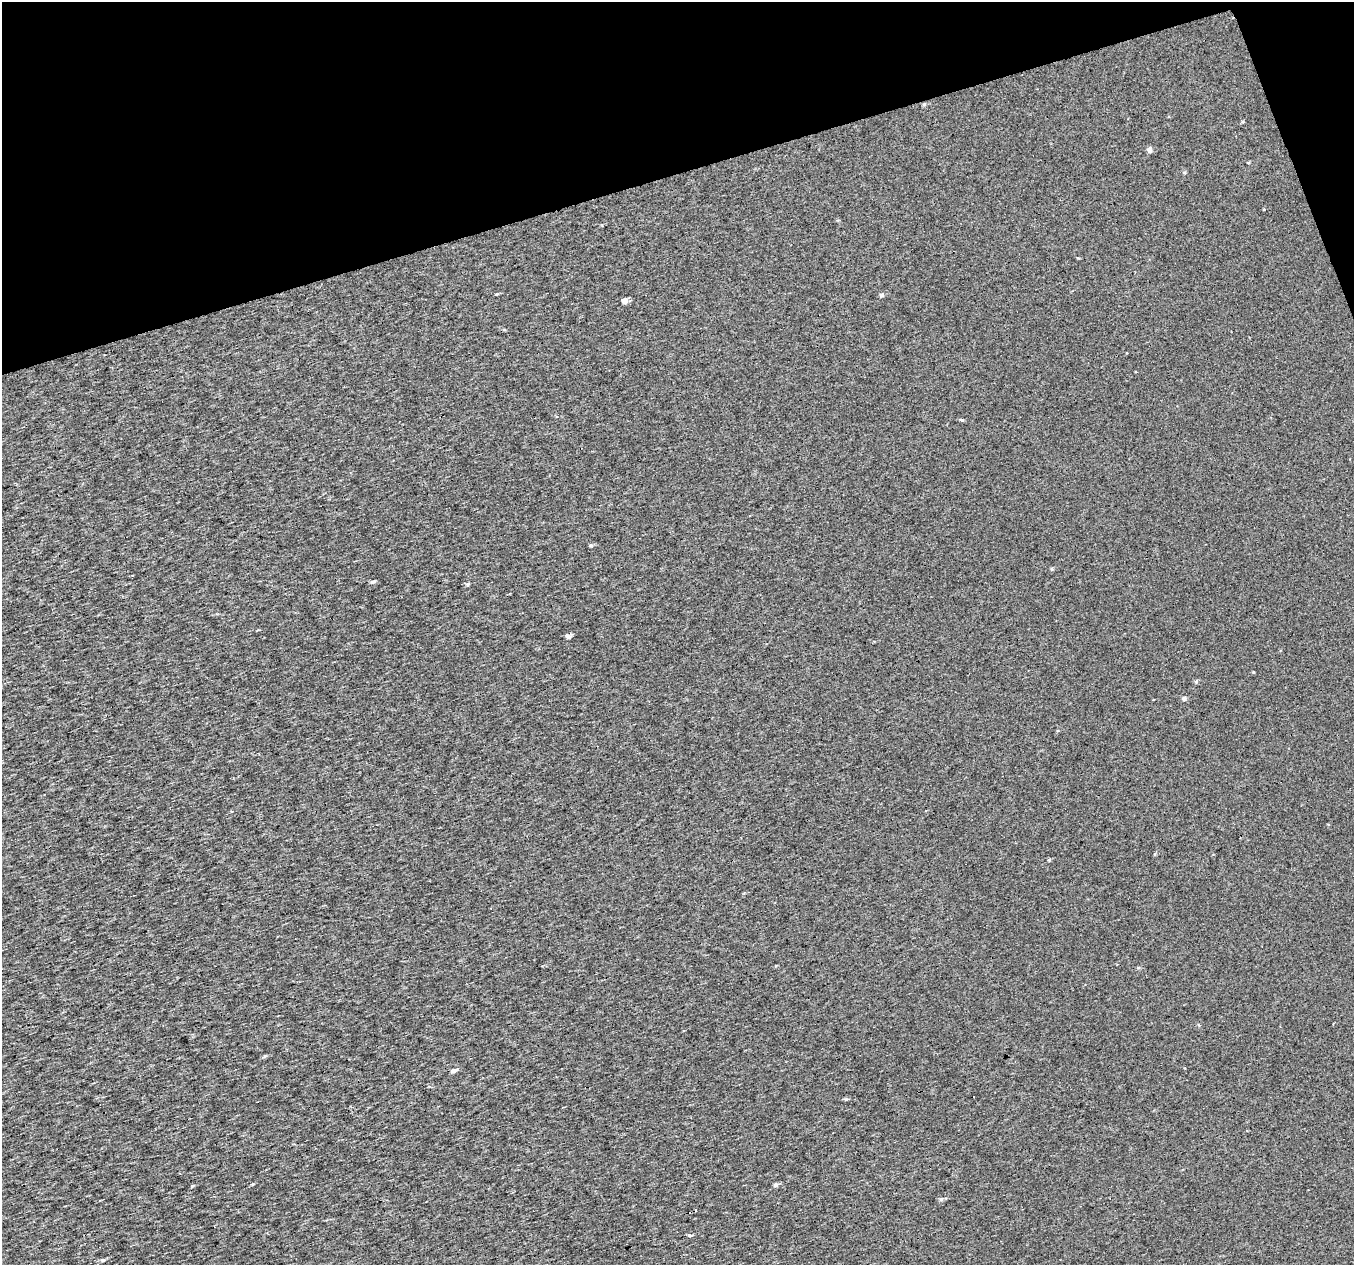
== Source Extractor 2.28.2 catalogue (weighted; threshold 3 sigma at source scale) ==
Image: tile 3 of 4 x 4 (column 3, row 1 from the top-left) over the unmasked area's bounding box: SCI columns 2703-4054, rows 3853-5115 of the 5405 x 5232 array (HDU 1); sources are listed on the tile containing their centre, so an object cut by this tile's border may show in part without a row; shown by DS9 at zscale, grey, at full resolution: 1 PNG px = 1 image px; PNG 1356 x 1267 px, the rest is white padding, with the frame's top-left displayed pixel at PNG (2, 2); no overlay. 15% of this frame is shown black and not used: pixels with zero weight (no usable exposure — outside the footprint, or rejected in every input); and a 3 px margin inside the footprint's outer edge (the drizzle kernel's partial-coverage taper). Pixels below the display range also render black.
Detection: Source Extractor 2.28.2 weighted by HDU 2 'WHT'; one run over the whole footprint, this tile lists its part. Background 0.00189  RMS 0.019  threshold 0.0866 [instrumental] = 3 sigma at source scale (4.5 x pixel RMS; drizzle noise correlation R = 1.50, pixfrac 1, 0.0396/0.0396 arcsec/px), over >= 5 px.
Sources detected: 25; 3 cosmic-ray / hot-pixel residue — not listed; the other 22 listed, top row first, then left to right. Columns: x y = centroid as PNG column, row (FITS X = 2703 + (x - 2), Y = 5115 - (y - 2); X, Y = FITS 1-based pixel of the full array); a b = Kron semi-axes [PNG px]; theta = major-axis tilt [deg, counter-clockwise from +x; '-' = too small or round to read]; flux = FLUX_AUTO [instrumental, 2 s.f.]
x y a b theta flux
924 104 5 4 - 2.8
1243 122 4 4 - 2
1149 150 5 5 - 7.5
1184 172 5 3 - 2
497 294 4 3 - 2.1
882 295 5 4 - 4.1
625 301 5 4 - 18
962 420 5 4 - 2.7
591 545 5 4 - 2.6
1052 569 5 4 - 1.9
372 582 7 4 6 3
468 584 5 4 - 2.7
568 636 5 4 - 6.5
1196 681 6 5 - 2.7
1184 698 5 4 - 5
1049 860 5 4 - 1.9
454 1070 6 4 19 7.6
846 1099 5 4 - 2.5
776 1185 5 5 - 4.9
941 1199 6 5 - 3.9
689 1235 5 4 - 2.6
102 1260 6 4 18 2.7
Overlapping masked pixels (flux is a lower limit): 1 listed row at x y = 924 104